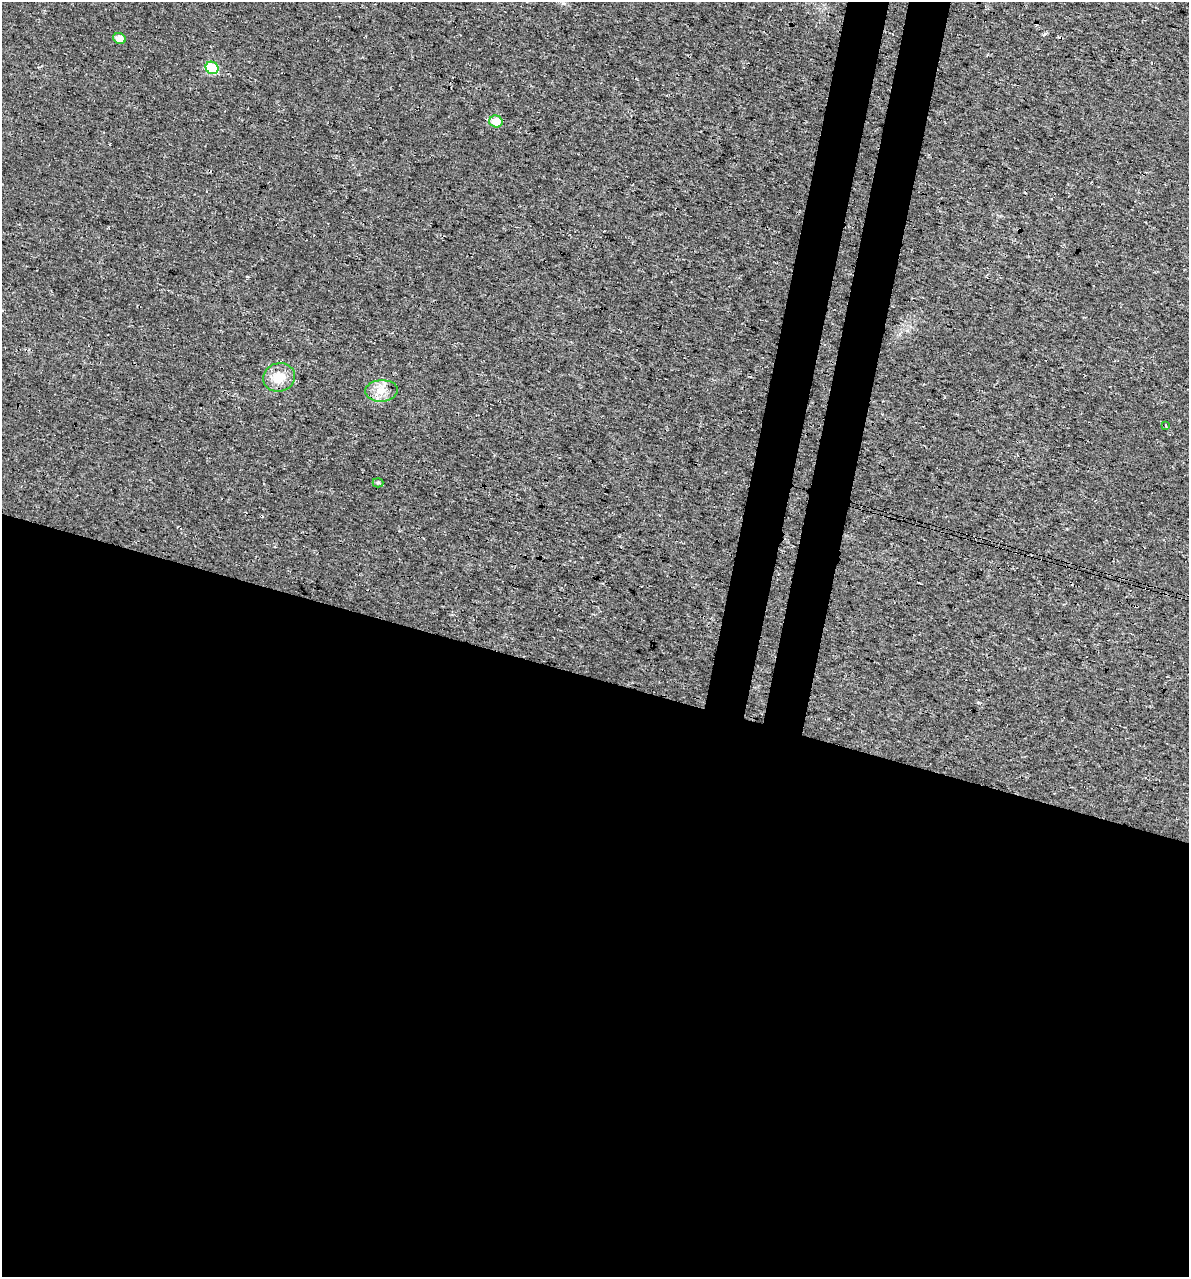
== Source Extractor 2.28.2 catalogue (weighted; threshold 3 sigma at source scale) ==
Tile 14 of 4 x 4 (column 2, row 4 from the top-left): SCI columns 1526-2712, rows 16-1290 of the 5364 x 5141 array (HDU 1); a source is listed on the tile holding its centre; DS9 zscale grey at full resolution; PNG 1191 x 1279 px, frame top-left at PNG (2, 2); each listed source drawn as its Kron ellipse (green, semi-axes under 4 px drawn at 4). Shown black and unused: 51% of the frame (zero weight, under 3 of 4 exposures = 5% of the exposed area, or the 3 px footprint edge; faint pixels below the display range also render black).
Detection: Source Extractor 2.28.2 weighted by HDU 2 'WHT'; one run over the whole footprint, this tile lists its part. Background 0.0117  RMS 0.0071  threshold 0.0319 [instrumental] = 3 sigma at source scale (4.5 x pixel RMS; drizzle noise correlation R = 1.50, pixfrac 1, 0.0396/0.0396 arcsec/px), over >= 5 px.
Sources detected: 8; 1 cosmic-ray / hot-pixel residue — neither listed nor drawn; the other 7 listed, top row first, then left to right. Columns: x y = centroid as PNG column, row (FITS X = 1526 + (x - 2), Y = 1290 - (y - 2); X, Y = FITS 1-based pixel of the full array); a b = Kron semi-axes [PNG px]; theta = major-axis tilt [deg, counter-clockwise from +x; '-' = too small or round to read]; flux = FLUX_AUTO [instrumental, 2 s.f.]
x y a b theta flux
119 38 6 5 - 6.6
212 68 7 6 - 47
496 121 6 6 - 11
279 377 16 14 16 13
381 391 16 11 3 8.4
1166 426 4 2 - 0.81
378 483 5 4 - 1